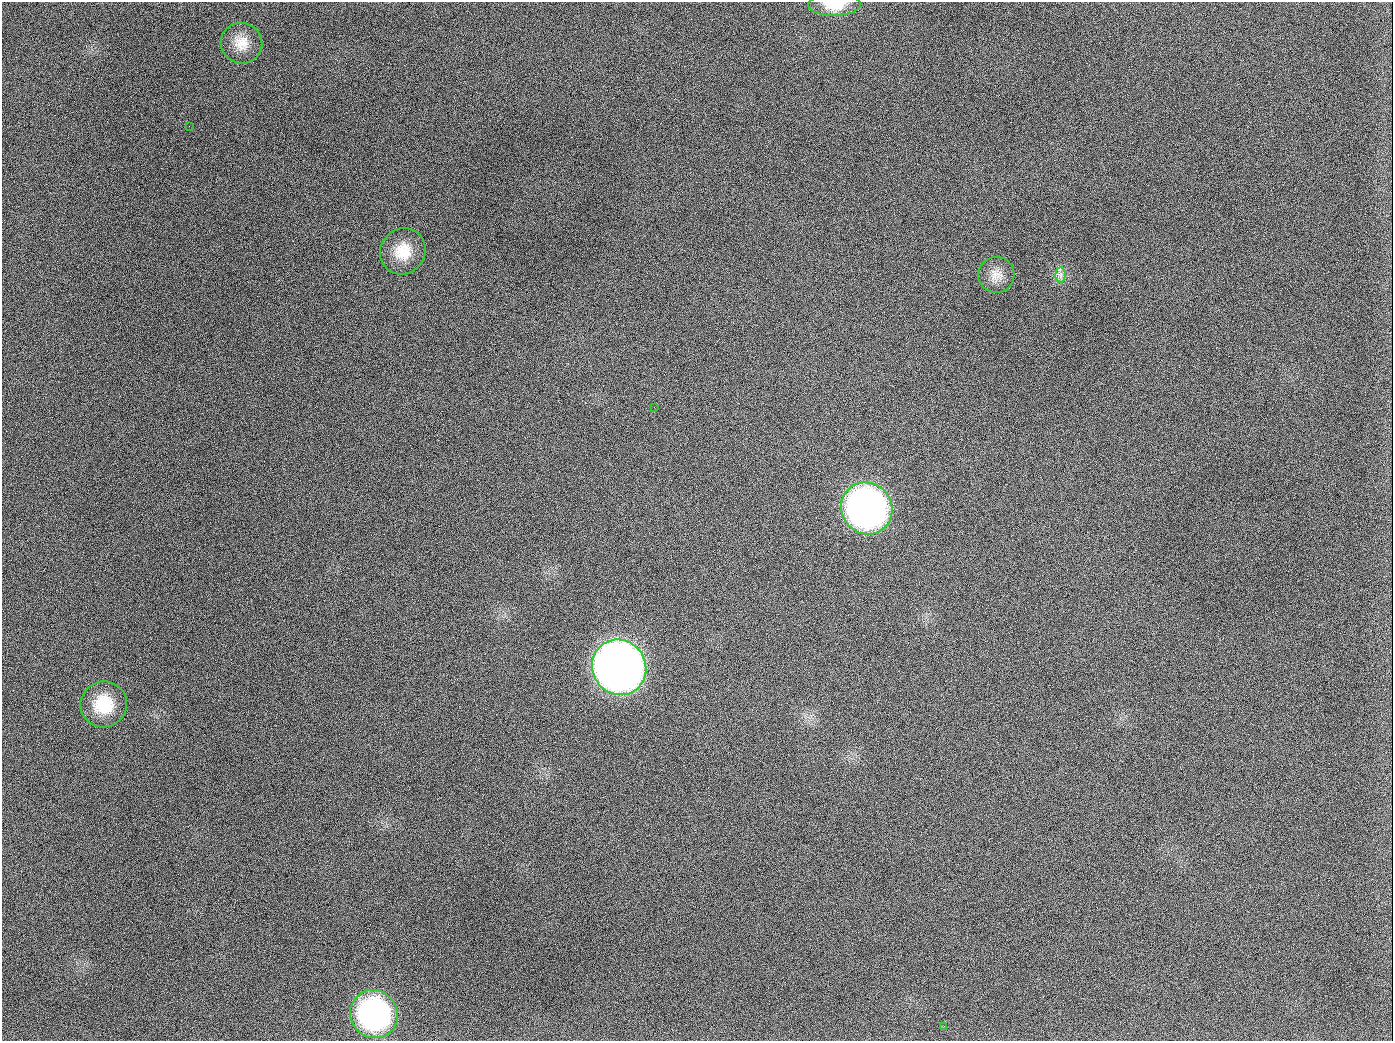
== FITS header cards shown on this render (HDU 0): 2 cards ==
NAXIS1  =                 1391
NAXIS2  =                 1039

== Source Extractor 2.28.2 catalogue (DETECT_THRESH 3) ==
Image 1391 x 1039 px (HDU 0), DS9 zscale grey, 1 PNG px = 1 image px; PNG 1395 x 1043 px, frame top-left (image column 1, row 1039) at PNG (2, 2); each listed source drawn as its Kron ellipse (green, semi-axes under 4 px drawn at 4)
Background 1450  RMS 68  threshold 204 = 3 sigma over >= 5 px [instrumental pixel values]
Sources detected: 12; all 12 listed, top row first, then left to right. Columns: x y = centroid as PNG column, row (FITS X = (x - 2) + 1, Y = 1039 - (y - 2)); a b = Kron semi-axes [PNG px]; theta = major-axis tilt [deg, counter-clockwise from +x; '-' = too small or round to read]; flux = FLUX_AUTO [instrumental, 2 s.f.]
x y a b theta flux
835 5 26 11 1 9.2e+04
241 43 21 20 - 9.0e+04
189 126 2 2 - 6.2e+03
403 251 24 22 53 1.3e+05
996 275 18 18 - 6.4e+04
1060 275 8 5 90 1.8e+04
654 407 3 2 - 3.8e+03
867 508 27 25 -52 2.4e+06
619 667 28 26 -57 5.4e+06
104 704 23 23 - 1.7e+05
374 1014 24 23 - 9.4e+05
944 1026 2 2 - 4.3e+03
At the frame edge (FLAGS 8, measured only in part): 1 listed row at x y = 835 5